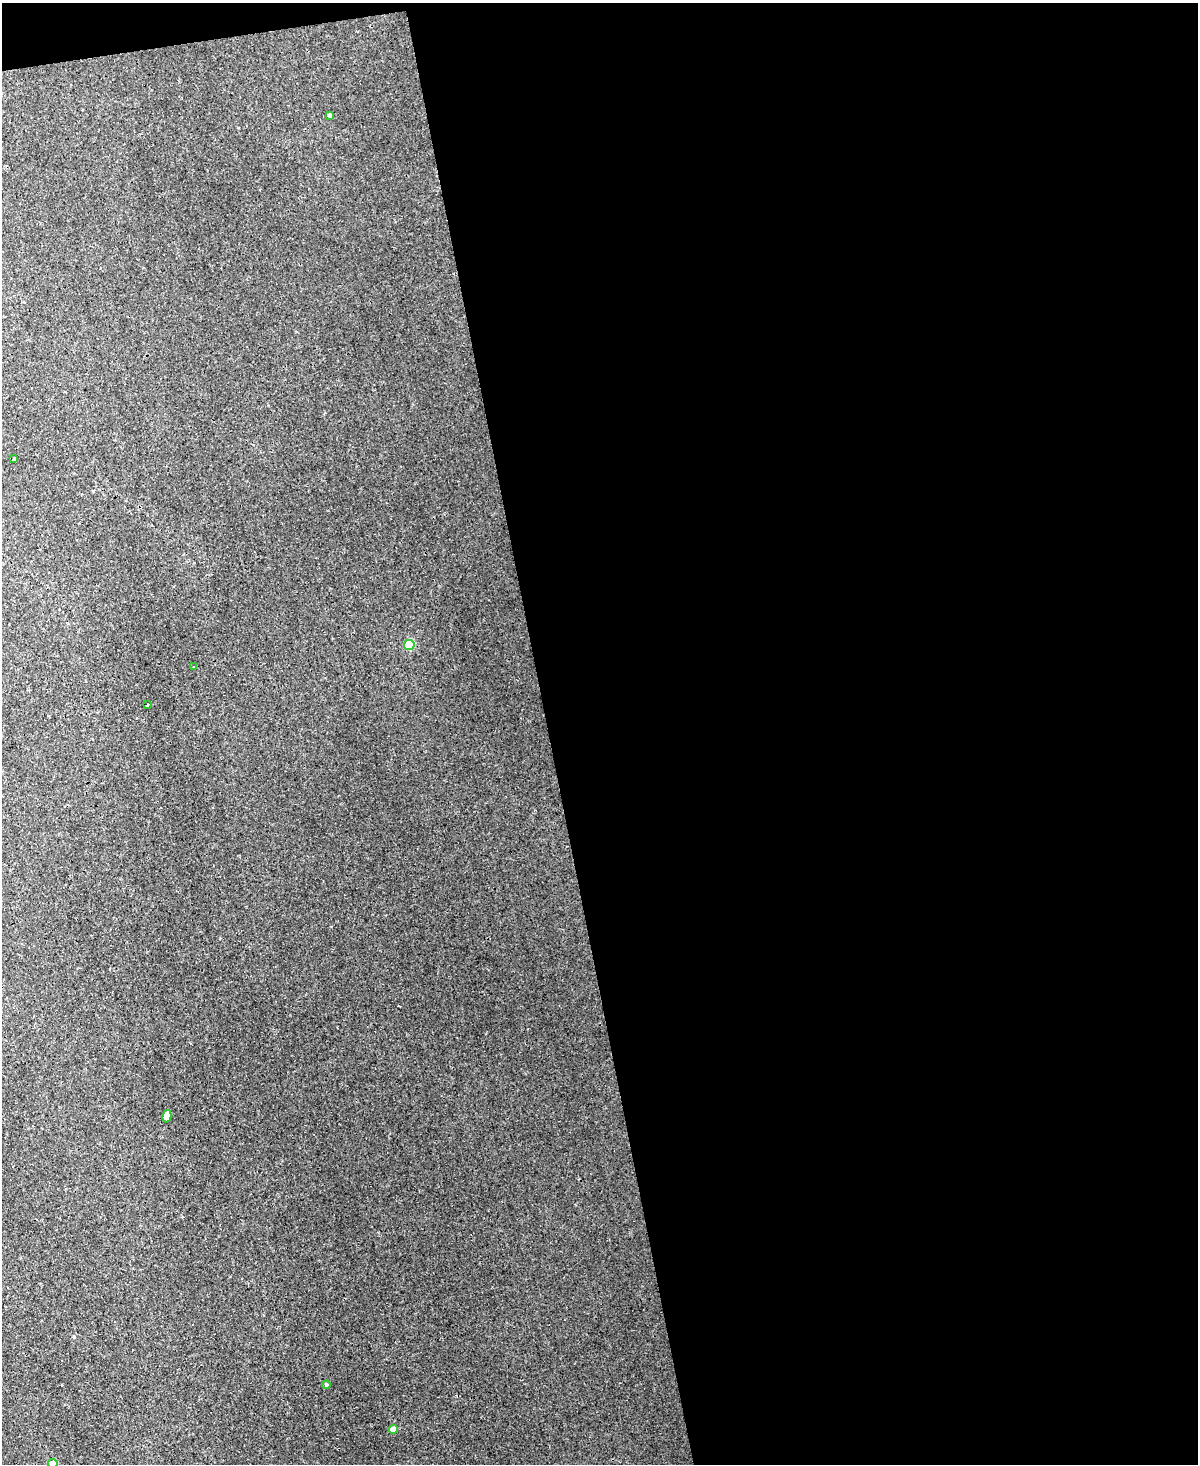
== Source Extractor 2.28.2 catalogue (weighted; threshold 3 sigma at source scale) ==
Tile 4 of 4 x 3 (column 4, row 1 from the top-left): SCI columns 3708-4903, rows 3288-4749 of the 5022 x 4996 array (HDU 1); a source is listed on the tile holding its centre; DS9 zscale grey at full resolution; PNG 1200 x 1466 px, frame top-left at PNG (2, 3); each listed source drawn as its Kron ellipse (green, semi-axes under 4 px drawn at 4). Shown black and unused: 55% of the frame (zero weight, under 3 of 4 exposures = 12% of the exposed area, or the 3 px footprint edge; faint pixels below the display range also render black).
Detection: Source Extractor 2.28.2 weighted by HDU 2 'WHT'; one run over the whole footprint, this tile lists its part. Background 0.0188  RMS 0.003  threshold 0.0135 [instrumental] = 3 sigma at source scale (4.5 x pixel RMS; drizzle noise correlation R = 1.50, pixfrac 1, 0.05/0.05 arcsec/px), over >= 5 px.
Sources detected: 9; all 9 listed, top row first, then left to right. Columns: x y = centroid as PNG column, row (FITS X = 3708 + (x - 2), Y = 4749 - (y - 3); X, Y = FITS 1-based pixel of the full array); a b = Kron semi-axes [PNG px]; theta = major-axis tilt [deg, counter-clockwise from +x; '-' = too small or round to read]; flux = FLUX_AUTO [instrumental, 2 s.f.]
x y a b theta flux
330 115 4 4 - 0.58
14 458 3 3 - 0.51
409 645 5 5 - 11
194 666 3 2 - 0.26
148 705 3 2 - 0.32
167 1116 6 4 76 2.5
326 1385 4 3 - 0.32
393 1429 4 4 - 2.8
53 1463 5 4 - 2.4
Isophote crosses this tile's border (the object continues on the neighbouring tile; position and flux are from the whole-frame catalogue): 1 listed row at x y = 53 1463